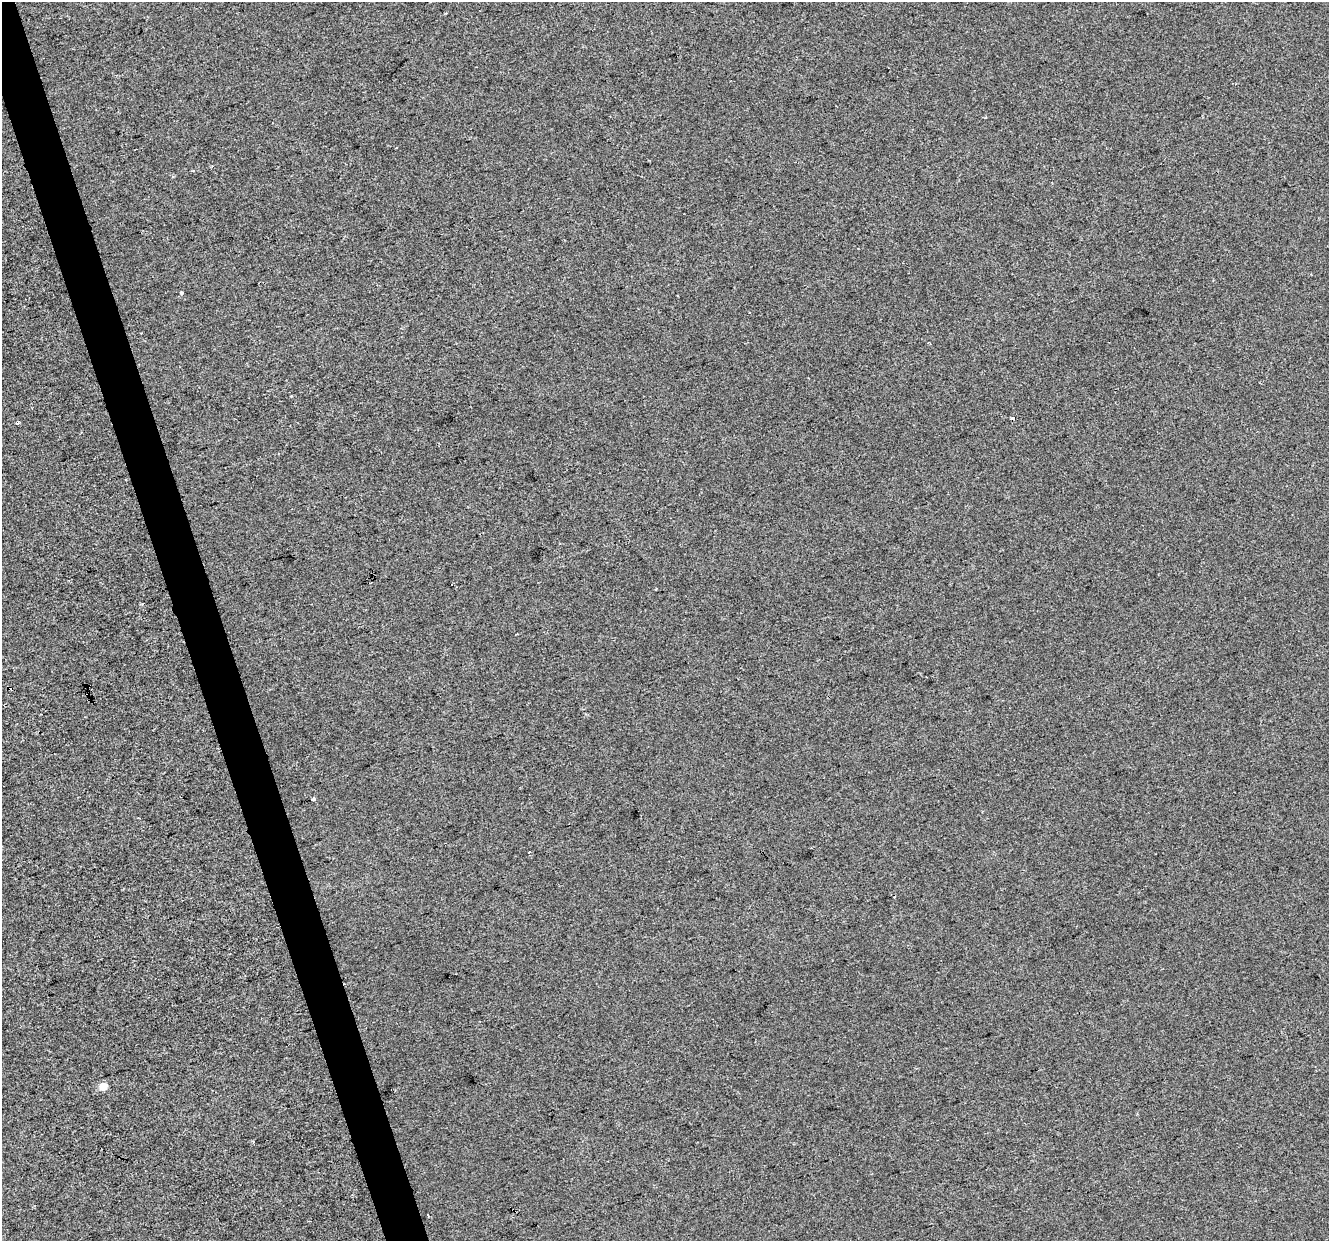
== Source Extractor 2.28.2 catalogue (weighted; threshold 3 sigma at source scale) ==
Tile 11 of 4 x 4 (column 3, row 3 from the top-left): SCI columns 2655-3981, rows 1349-2587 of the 5308 x 5123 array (HDU 1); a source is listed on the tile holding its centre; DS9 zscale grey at full resolution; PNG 1331 x 1243 px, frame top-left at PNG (2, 2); no overlay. Shown black and unused: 3% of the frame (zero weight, under 2 of 3 exposures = <1% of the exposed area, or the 3 px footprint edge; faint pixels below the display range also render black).
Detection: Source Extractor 2.28.2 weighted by HDU 2 'WHT'; one run over the whole footprint, this tile lists its part. Background -8.58e-04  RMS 0.0056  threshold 0.0252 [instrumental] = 3 sigma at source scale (4.5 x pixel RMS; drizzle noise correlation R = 1.50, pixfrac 1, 0.0396/0.0396 arcsec/px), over >= 5 px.
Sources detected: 10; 3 cosmic-ray / hot-pixel residue — not listed; the other 7 listed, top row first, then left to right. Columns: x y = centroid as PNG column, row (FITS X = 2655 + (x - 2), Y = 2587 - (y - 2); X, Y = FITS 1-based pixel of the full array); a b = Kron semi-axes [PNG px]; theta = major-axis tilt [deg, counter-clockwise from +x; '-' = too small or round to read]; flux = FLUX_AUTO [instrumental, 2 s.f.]
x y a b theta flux
182 293 3 3 - 1.5
17 423 4 3 - 1.1
451 584 3 3 - 1.1
313 799 4 3 - 4.9
529 852 3 2 - 0.36
103 1087 9 8 - 4.1
253 1142 3 3 - 0.66